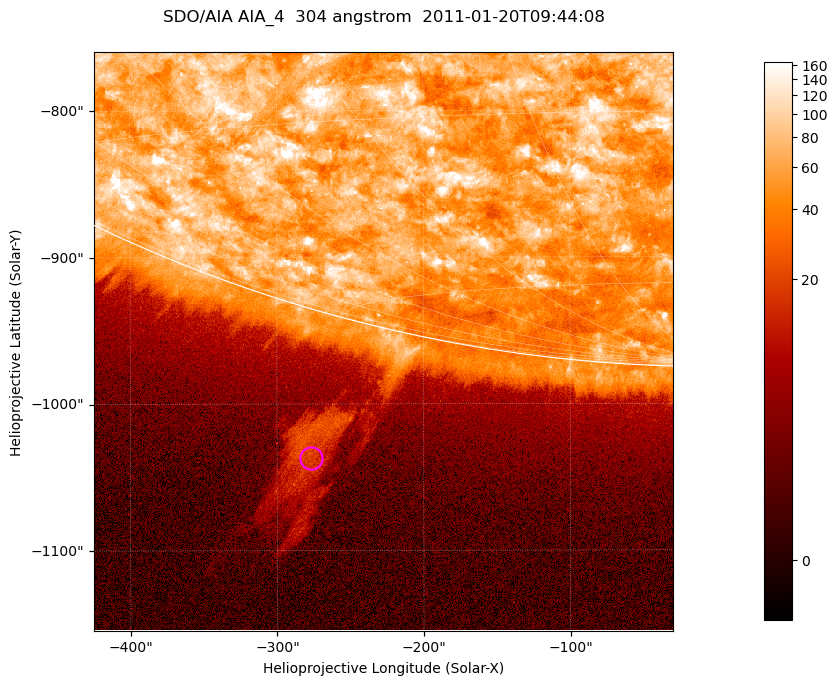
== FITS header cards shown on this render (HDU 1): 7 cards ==
TELESCOP= 'SDO/AIA '           / For AIA: SDO/AIA
INSTRUME= 'AIA_4   '           / For AIA: AIA_ATA1, AIA_ATA2, AIA_ATA3 or AIA_AT
WAVELNTH=                  304 / [angstrom] Wavelength
WAVEUNIT= 'angstrom'           / Wavelength unit: angstrom
DATE-OBS= '2011-01-20T09:44:08.139' / [ISO] Date when observation started; ISO 8
CTYPE1  = 'HPLN-TAN'           / CTYPE1; Typically HPLN
CTYPE2  = 'HPLT-TAN'           / CTYPE2; Typically HPLT

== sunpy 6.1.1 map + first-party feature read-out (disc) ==
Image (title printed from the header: SDO/AIA AIA_4  304 angstrom  2011-01-20T09:44:08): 658 x 658 px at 0.6 arcsec/px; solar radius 975 arcsec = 1625 px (partial field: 2.4% of the solar disc is inside the frame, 46% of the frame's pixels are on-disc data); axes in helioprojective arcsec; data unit not stated in the header (colour bar unlabelled)
Orientation: roll -0.132 deg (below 1 deg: not rotated)
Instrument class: DISC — disc imager (sunpy class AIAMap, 304 A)
Bright regions (active regions / flare kernels): reference = the on-disc median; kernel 5 px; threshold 5 sigma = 114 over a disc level ~61.2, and >= 1.15x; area >= 432 px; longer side >= 8 px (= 4.8 arcsec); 0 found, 0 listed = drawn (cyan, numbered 1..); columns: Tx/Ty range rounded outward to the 2 arcsec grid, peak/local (2 s.f.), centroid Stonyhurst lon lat
Off-limb structures (1.02-1.3 R_sun): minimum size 216 px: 5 found; the strongest spans PA ~165 deg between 1.05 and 1.17 R_sun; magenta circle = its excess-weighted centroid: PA ~165 deg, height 1.1 R_sun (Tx ~-276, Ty ~-1038 arcsec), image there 7.5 x the reference